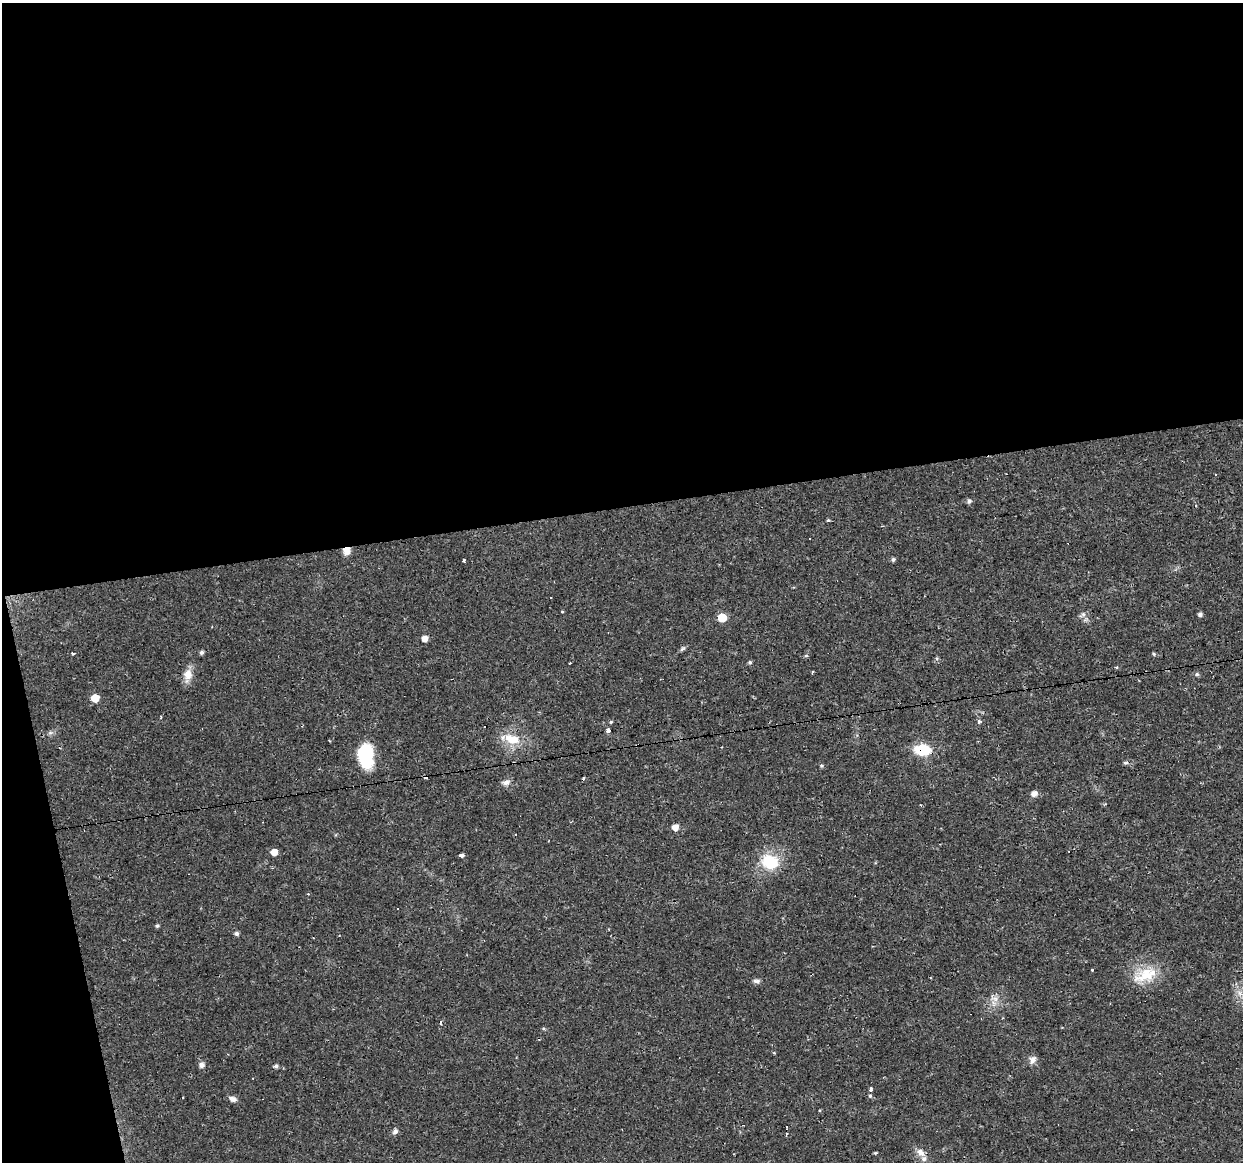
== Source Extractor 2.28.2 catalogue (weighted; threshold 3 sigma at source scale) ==
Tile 1 of 4 x 4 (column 1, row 1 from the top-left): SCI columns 1-1241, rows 3508-4667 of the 4963 x 4744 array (HDU 1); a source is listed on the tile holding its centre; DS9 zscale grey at full resolution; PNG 1245 x 1164 px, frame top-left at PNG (2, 3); no overlay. Shown black and unused: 46% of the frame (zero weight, under 2 of 3 exposures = <1% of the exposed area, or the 3 px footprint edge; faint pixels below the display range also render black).
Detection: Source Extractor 2.28.2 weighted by HDU 2 'WHT'; one run over the whole footprint, this tile lists its part. Background 0.0216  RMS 0.0031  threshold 0.0137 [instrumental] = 3 sigma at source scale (4.5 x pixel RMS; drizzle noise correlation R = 1.50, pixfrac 1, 0.0396/0.0396 arcsec/px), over >= 5 px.
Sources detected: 72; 13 cosmic-ray / hot-pixel residue — not listed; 1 inside a brighter listed object's ellipse — not listed separately; the other 58 listed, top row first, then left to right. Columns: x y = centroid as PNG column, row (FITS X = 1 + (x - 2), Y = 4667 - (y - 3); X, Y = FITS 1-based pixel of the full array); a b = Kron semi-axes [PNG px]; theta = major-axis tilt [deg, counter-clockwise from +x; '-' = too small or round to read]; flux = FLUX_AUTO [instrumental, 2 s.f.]
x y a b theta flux
969 501 6 5 - 0.82
828 520 4 4 - 0.51
810 538 3 2 - 0.32
346 551 8 7 - 2.5
893 560 5 5 - 0.64
464 561 3 3 - 1.1
562 612 4 3 - 0.24
1083 614 6 6 - 0.8
1200 614 5 4 - 0.81
722 618 6 5 - 9.1
425 639 5 4 - 2.3
682 649 9 4 44 0.59
201 652 4 4 - 0.78
73 653 3 3 - 9
1154 654 5 4 - 0.42
806 655 5 4 - 0.54
937 659 5 5 - 0.52
750 662 5 4 - 0.54
570 663 3 2 - 0.38
812 671 3 2 - 0.33
1197 674 6 5 - 0.55
188 675 17 10 79 3.2
95 698 5 5 - 5.2
611 722 5 4 - 0.34
979 722 5 4 - 0.83
608 730 5 4 - 2.8
50 733 6 5 - 0.65
512 739 21 11 -14 6.5
922 750 19 12 -4 8.2
366 756 23 13 -87 20
1125 763 6 5 - 0.6
821 766 6 4 -1 0.43
583 779 5 2 - 0.35
506 782 10 7 20 1.4
1034 793 6 5 - 1.9
675 827 5 5 - 2.6
274 852 5 5 - 2.9
461 855 4 3 - 1.5
770 862 19 16 -15 12
157 926 4 4 - 0.57
236 934 5 5 - 0.82
1092 970 3 3 - 0.92
1146 974 35 18 28 9.5
756 981 9 6 -9 0.94
1240 993 8 6 46 1.6
995 999 7 7 - 1.4
441 1022 3 3 - 0.58
543 1028 5 3 - 0.36
1033 1059 11 8 50 1.4
201 1065 8 7 - 1
276 1066 5 5 - 0.75
870 1090 4 3 - 1.4
870 1096 5 4 - 0.4
233 1099 10 6 -24 1.3
395 1131 6 5 - 1.1
786 1134 5 3 - 0.47
920 1152 14 8 -36 2.1
876 1153 5 3 - 0.36
Overlapping masked pixels (flux is a lower limit): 3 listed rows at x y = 346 551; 608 730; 922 750